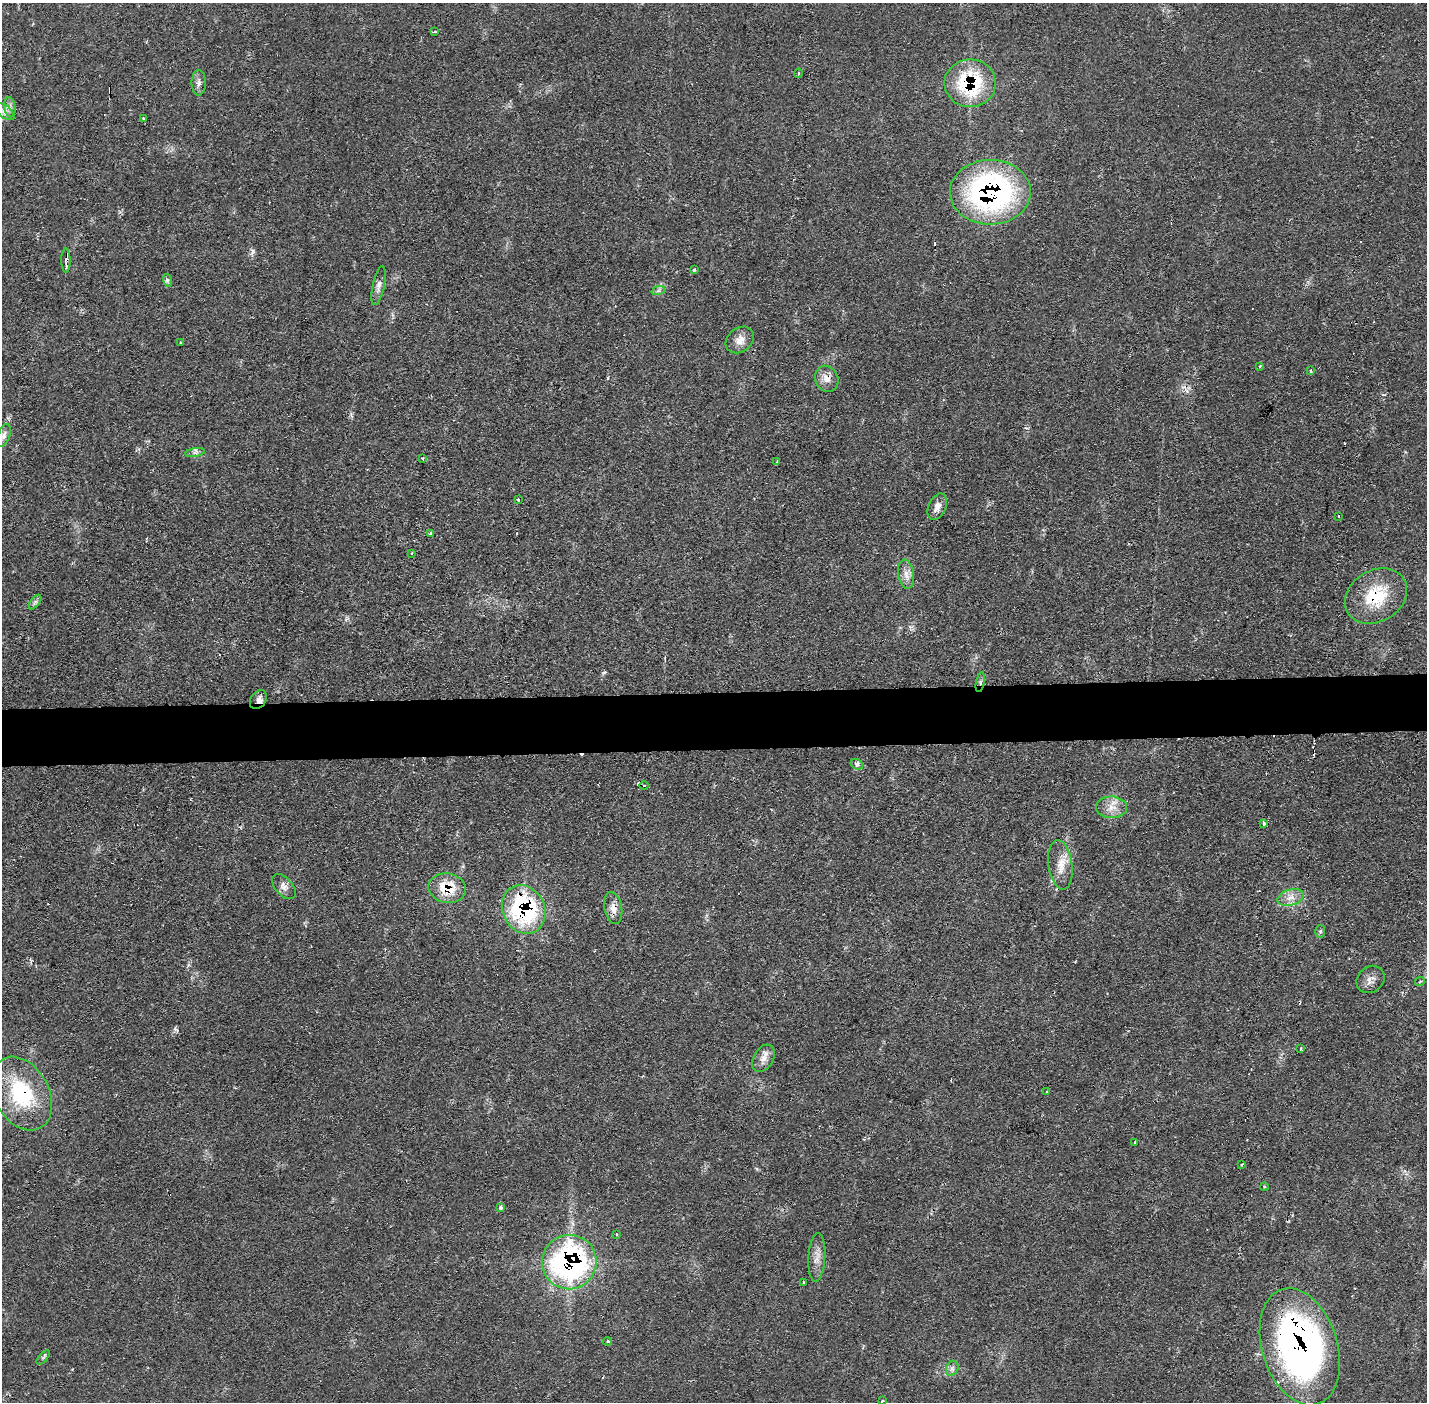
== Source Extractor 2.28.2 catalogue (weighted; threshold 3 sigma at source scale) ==
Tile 5 of 3 x 3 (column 2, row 2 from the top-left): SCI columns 1426-2850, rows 1452-2851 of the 4275 x 4309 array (HDU 1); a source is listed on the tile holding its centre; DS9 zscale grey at full resolution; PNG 1429 x 1404 px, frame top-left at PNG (2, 3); each listed source drawn as its Kron ellipse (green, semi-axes under 4 px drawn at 4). Shown black and unused: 4% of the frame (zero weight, under 2 of 3 exposures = <1% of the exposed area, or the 3 px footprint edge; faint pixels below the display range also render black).
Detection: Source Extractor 2.28.2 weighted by HDU 2 'WHT'; one run over the whole footprint, this tile lists its part. Background 0.0702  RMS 0.0062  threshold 0.0277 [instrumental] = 3 sigma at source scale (4.5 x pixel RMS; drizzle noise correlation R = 1.50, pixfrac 1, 0.05/0.05 arcsec/px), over >= 5 px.
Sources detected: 72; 9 cosmic-ray / hot-pixel residue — neither listed nor drawn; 1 inside a brighter listed object's ellipse — not listed separately; the other 62 listed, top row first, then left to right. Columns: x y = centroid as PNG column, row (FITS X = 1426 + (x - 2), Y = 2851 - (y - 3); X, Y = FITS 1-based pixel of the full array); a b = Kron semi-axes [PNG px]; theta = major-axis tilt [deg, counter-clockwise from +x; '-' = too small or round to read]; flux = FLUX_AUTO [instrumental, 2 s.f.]
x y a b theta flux
435 32 3 3 - 1.6
798 73 5 3 - 1
199 83 13 7 90 2.7
970 83 25 24 - 51
10 107 10 5 -82 2.5
5 112 12 6 -36 3.5
143 118 3 2 - 1.1
990 192 40 32 1 170
66 260 12 4 -88 4
694 270 3 2 - 0.89
167 280 6 4 -72 1.1
379 286 20 6 78 3.2
658 291 7 4 19 1.4
740 340 15 12 38 5.7
181 343 3 3 - 0.72
1259 366 3 2 - 0.63
1311 370 3 3 - 1.7
827 379 13 11 -66 5.4
4 436 12 6 70 2.4
195 453 9 4 9 1.7
422 458 4 3 - 0.61
777 462 3 2 - 1.2
518 499 3 3 - 2.1
937 507 14 8 65 4.6
1339 516 3 2 - 0.88
430 533 3 3 - 1.1
411 553 3 2 - 0.6
906 574 14 8 -80 4.4
1376 596 33 25 31 30
35 602 8 4 53 1.5
980 682 10 3 79 1.2
258 700 10 7 54 3.6
857 764 6 5 - 1.3
644 786 4 3 - 0.68
1112 807 15 10 -2 6.9
1263 823 4 3 - 6.5
1060 865 25 12 -82 9.5
284 886 15 8 -48 3.6
447 888 19 14 -11 18
1291 897 13 8 16 5
613 908 16 9 -79 5.3
524 909 25 21 -63 83
1320 931 6 5 - 1.2
1370 979 15 12 41 4.6
1420 981 5 3 - 0.64
1301 1048 4 2 - 0.46
763 1058 15 10 59 4.8
1047 1092 3 2 - 0.88
21 1094 39 27 -61 47
1135 1142 3 2 - 0.97
1242 1165 3 2 - 0.71
1264 1187 4 3 - 0.62
500 1208 3 3 - 8.2
616 1234 3 3 - 0.9
817 1257 24 8 86 5.7
569 1262 27 27 - 160
803 1283 3 3 - 1.2
608 1341 4 3 - 0.91
1300 1347 60 37 -72 290
43 1357 9 4 47 1.1
952 1368 8 6 69 1.9
882 1401 3 3 - 0.89
Overlapping masked pixels (flux is a lower limit): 12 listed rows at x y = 970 83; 990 192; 66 260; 827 379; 1376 596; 980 682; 447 888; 613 908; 524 909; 21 1094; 569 1262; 1300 1347
Unlisted compact peaks at least as high as the median listed source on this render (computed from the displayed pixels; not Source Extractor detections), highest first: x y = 253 251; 604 672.